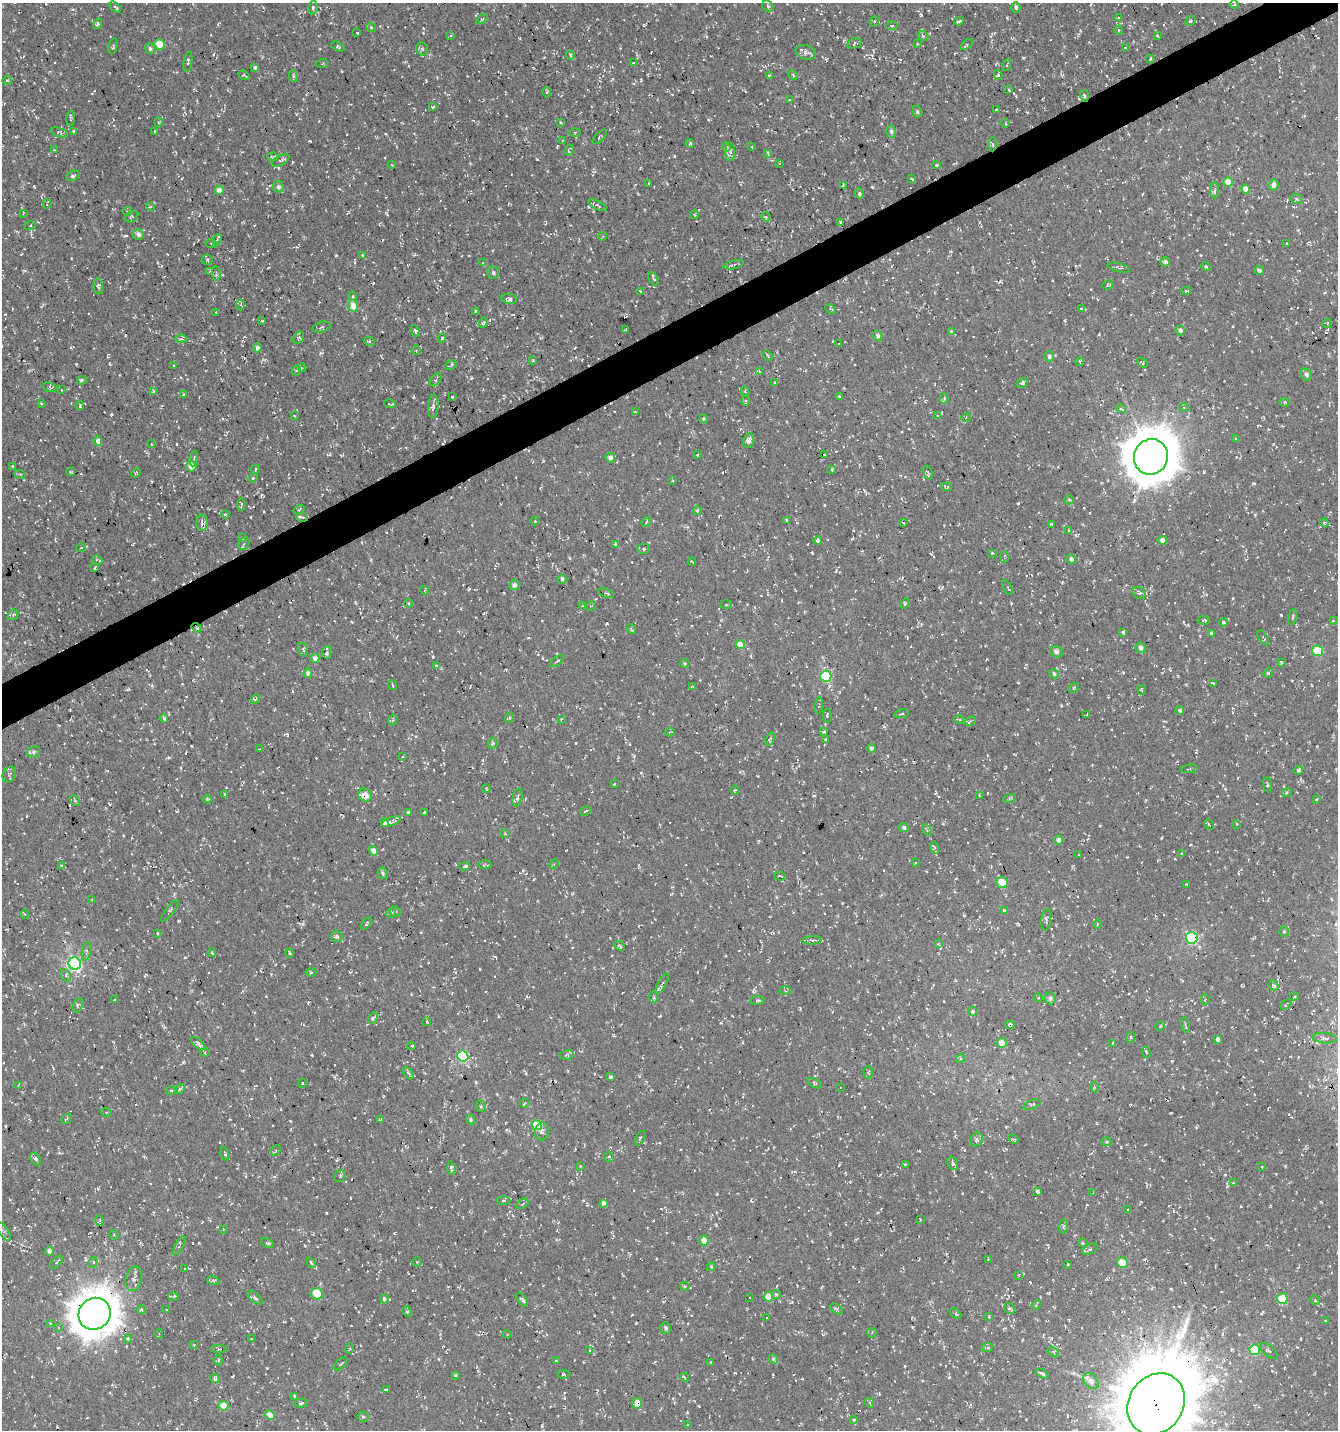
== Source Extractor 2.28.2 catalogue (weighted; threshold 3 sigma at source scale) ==
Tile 10 of 4 x 4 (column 2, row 3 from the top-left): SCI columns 1486-2821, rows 1429-2856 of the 5583 x 5711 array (HDU 1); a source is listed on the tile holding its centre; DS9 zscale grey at full resolution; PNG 1340 x 1432 px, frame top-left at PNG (2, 3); each listed source drawn as its Kron ellipse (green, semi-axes under 4 px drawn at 4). Shown black and unused: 3% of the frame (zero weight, under 3 of 5 exposures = <1% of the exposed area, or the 3 px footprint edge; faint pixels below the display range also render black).
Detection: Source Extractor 2.28.2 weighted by HDU 2 'WHT'; one run over the whole footprint, this tile lists its part. Background -0.0143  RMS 0.0038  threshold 0.0172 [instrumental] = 3 sigma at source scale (4.5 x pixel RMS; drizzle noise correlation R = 1.50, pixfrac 1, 0.0396/0.0396 arcsec/px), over >= 5 px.
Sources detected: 978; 92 cosmic-ray / hot-pixel residue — neither listed nor drawn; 4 inside a brighter listed object's ellipse — not listed separately; of the other 882, all 500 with FLUX_AUTO >= 0.395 (the completeness limit of this list) listed and drawn (382 fainter detections not listed), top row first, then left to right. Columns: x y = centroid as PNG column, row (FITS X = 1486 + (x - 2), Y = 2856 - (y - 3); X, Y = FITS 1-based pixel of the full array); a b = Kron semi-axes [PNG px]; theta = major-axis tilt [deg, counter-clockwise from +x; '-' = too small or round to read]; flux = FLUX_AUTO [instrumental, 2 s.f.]
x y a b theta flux
1234 5 4 3 - 0.42
768 6 6 5 - 0.65
115 7 7 3 -44 0.58
313 7 7 4 78 0.68
1016 7 5 4 - 0.77
1118 17 4 3 - 0.42
482 19 6 3 36 0.45
874 21 5 4 - 0.66
959 21 5 2 - 0.51
1190 21 5 4 - 0.52
97 24 5 4 - 0.61
892 25 6 4 -1 0.45
371 27 5 4 - 0.56
1119 30 4 4 - 0.42
357 32 3 2 - 0.43
1157 35 3 3 - 0.69
451 36 3 3 - 0.54
923 36 6 4 -40 0.58
855 43 7 5 15 0.73
159 44 5 5 - 5.9
917 44 3 3 - 0.4
967 45 7 3 37 0.47
113 46 8 3 78 0.49
338 46 7 4 -27 0.59
150 48 5 5 - 0.87
1125 48 3 3 - 0.55
422 49 6 6 - 0.76
806 52 10 7 -18 1.5
570 55 4 3 - 1.3
1150 59 4 3 - 0.54
188 62 10 4 80 0.83
634 63 3 3 - 0.91
322 64 6 3 20 0.4
1007 65 6 3 65 0.52
255 67 3 3 - 0.59
244 75 6 2 -32 0.42
793 75 5 3 - 0.46
998 75 5 4 - 0.72
293 76 6 3 -73 0.47
769 76 3 3 - 0.51
7 80 5 4 - 0.6
1009 90 3 2 - 0.4
546 92 5 3 - 0.45
1084 96 6 3 -73 0.51
789 100 4 3 - 0.49
433 107 3 3 - 0.54
996 110 3 2 - 0.4
917 112 6 4 -73 0.77
70 118 8 3 88 0.49
158 122 4 4 - 0.41
560 122 3 3 - 0.5
1005 123 5 3 - 0.4
73 131 4 3 - 0.4
155 131 3 3 - 0.52
891 131 6 5 - 0.85
59 132 9 4 -19 0.73
575 132 6 4 2 0.43
600 137 9 3 46 0.77
563 140 3 3 - 0.41
690 144 4 3 - 0.53
992 144 7 3 -89 0.52
726 147 4 3 - 2.5
752 147 3 3 - 1.7
54 150 3 2 - 0.5
569 150 5 2 - 0.48
730 152 9 4 90 1.4
768 153 3 3 - 1.4
273 157 5 4 - 0.46
281 160 10 4 29 0.94
780 163 3 3 - 0.45
391 165 4 3 - 0.4
936 165 4 3 - 0.43
73 176 7 5 26 0.8
911 179 3 2 - 0.71
1228 182 5 5 - 4.5
649 183 3 2 - 0.44
1274 185 5 5 - 2.2
843 186 3 3 - 0.42
278 187 6 5 - 1.2
1246 189 4 4 - 3
219 190 4 4 - 3.3
1215 190 8 4 89 0.79
859 193 5 4 - 0.74
1296 199 6 5 - 0.72
47 204 4 3 - 0.46
598 205 10 4 -26 0.82
150 207 4 3 - 0.41
127 211 4 3 - 0.52
23 213 4 3 - 0.42
694 215 4 4 - 0.47
131 217 7 5 29 0.88
766 217 5 4 - 0.47
840 222 3 3 - 6.9
30 226 6 4 20 0.63
138 234 6 5 - 1.4
603 236 4 3 - 0.4
217 240 6 3 62 0.6
1286 243 3 2 - 0.43
211 244 6 2 -10 0.42
362 256 3 3 - 0.62
207 260 5 5 - 0.64
1165 262 5 4 - 0.93
483 263 3 3 - 0.4
733 265 10 3 10 0.69
1206 266 5 3 - 0.46
1119 267 11 4 -13 0.92
1259 270 5 4 - 1
209 271 4 3 - 0.41
493 273 6 6 - 0.85
216 274 7 3 -85 0.64
653 279 7 4 -62 0.58
1108 285 5 4 - 0.47
98 286 8 4 -84 0.74
640 291 4 3 - 0.59
1186 291 5 3 - 0.54
353 296 5 4 - 0.69
509 299 8 5 -9 1.6
241 305 6 3 -90 0.63
353 306 6 5 - 3.7
830 309 5 3 - 0.48
1081 309 3 3 - 0.88
475 311 4 3 - 0.58
216 312 3 2 - 0.46
262 320 3 3 - 3.1
483 323 5 3 - 0.56
1327 323 5 4 - 0.52
322 327 9 5 16 0.86
626 330 3 2 - 0.4
1180 330 5 4 - 1.4
415 331 6 2 -67 0.47
951 332 4 3 - 0.63
878 336 5 4 - 1.3
299 338 6 4 60 0.66
442 338 4 4 - 0.51
181 339 6 4 1 0.67
369 341 6 4 -17 0.48
839 344 3 3 - 2.2
257 348 4 4 - 1.4
416 350 5 4 - 0.4
768 356 5 3 - 0.46
1049 356 5 5 - 0.99
533 360 3 3 - 0.45
1080 361 4 2 - 0.52
1142 362 6 4 -36 0.55
451 365 6 3 33 0.71
174 366 3 3 - 0.47
302 368 4 3 - 0.4
297 370 5 3 - 0.4
760 371 3 3 - 1.3
1306 375 6 5 - 1
82 380 5 3 - 0.56
436 380 7 5 51 0.8
775 383 3 3 - 0.62
1022 383 6 4 26 0.9
50 387 7 4 -16 0.62
61 390 3 2 - 0.42
153 391 4 3 - 0.59
745 391 4 3 - 0.41
183 395 4 3 - 0.58
839 396 3 3 - 0.55
452 397 3 3 - 0.52
944 398 5 4 - 0.51
745 401 5 3 - 0.42
1285 402 5 4 - 0.48
41 403 3 3 - 0.42
390 404 6 2 -16 0.42
80 405 4 3 - 0.62
433 406 11 5 86 1.1
1184 407 4 4 - 0.49
1121 409 4 3 - 0.61
635 412 4 3 - 0.44
294 416 4 3 - 0.43
937 416 4 3 - 0.58
966 417 4 4 - 0.4
703 419 4 3 - 0.66
1235 439 3 2 - 0.44
749 440 7 5 76 1.3
98 441 4 4 - 2.1
151 444 3 3 - 0.4
697 455 3 2 - 0.45
825 455 3 2 - 0.48
610 457 5 4 - 1.7
1151 457 18 17 - 1300
194 459 8 4 84 0.77
13 466 3 3 - 0.43
191 466 5 5 - 4
256 469 4 3 - 0.44
832 470 4 3 - 0.55
70 472 4 3 - 0.47
136 473 5 4 - 0.43
928 473 7 4 -74 0.68
20 474 6 3 -19 0.4
253 478 4 4 - 0.44
672 481 3 3 - 0.59
946 487 5 3 - 0.51
1069 500 5 4 - 0.45
241 504 6 3 85 0.8
299 510 6 3 33 0.43
697 510 4 3 - 0.56
225 514 4 4 - 0.49
302 517 5 4 - 0.65
787 520 3 3 - 0.46
535 521 4 3 - 0.45
646 522 5 4 - 0.5
903 522 3 2 - 0.41
202 523 8 5 89 1.4
1324 523 4 3 - 0.41
1052 524 4 3 - 0.66
1068 530 4 3 - 0.45
243 538 4 3 - 0.43
1162 540 4 4 - 1.9
818 541 4 3 - 0.87
244 543 7 5 66 0.76
615 544 4 3 - 0.44
81 548 5 3 - 0.4
644 549 6 5 - 0.66
992 553 3 3 - 0.58
1004 557 5 3 - 0.43
1071 559 5 5 - 0.92
97 560 5 3 - 0.86
692 562 4 2 - 0.48
94 568 3 3 - 1.4
562 579 5 4 - 0.88
514 585 5 5 - 1.3
1007 587 8 3 -60 0.6
425 590 4 3 - 0.44
606 593 8 3 -18 0.57
1139 593 7 5 -36 0.79
408 603 4 3 - 0.5
905 603 5 3 - 0.51
726 605 5 3 - 0.42
582 606 4 3 - 0.41
591 606 5 4 - 0.43
13 615 6 4 44 0.63
1293 617 8 3 78 0.48
1204 620 6 4 -7 0.78
1333 621 3 3 - 0.43
1224 622 4 3 - 0.57
197 628 5 3 - 0.58
631 629 5 3 - 0.48
1123 632 4 3 - 7
1211 633 4 3 - 0.49
1263 638 8 3 -58 0.51
740 645 4 4 - 6.5
1141 648 5 5 - 1.7
303 650 7 4 -73 0.68
1317 651 5 5 - 13
327 652 6 4 89 0.67
1056 652 6 5 - 1.2
315 658 4 4 - 2.3
557 661 8 3 36 0.58
685 663 4 4 - 0.41
1281 663 4 3 - 0.47
436 666 4 3 - 0.64
308 673 5 4 - 1
1268 673 5 4 - 0.53
1054 674 5 4 - 0.67
826 676 5 5 - 19
1213 684 4 3 - 1.4
392 685 5 2 - 0.41
692 686 4 4 - 0.55
1073 688 5 4 - 0.48
1142 690 5 4 - 0.45
255 699 5 3 - 0.69
819 705 8 3 81 0.55
1180 711 4 4 - 0.87
902 714 7 3 9 0.48
1087 714 4 2 - 0.44
827 715 7 4 -88 0.6
164 718 4 3 - 1.2
509 718 5 3 - 0.43
561 719 4 2 - 0.41
959 719 5 3 - 0.44
393 720 5 4 - 0.54
970 721 5 4 - 0.61
670 732 5 2 - 0.44
824 732 4 3 - 0.4
770 739 6 3 70 0.74
826 739 4 3 - 0.44
493 743 5 5 - 0.54
871 748 5 4 - 0.92
259 749 3 2 - 0.49
33 752 7 5 15 0.88
403 757 3 2 - 0.43
1189 769 8 2 5 0.4
1298 770 5 3 - 0.67
9 774 8 6 68 0.96
614 784 3 2 - 0.41
1267 785 8 3 -82 0.48
486 789 4 3 - 0.4
735 790 4 3 - 0.59
1287 792 5 3 - 0.44
225 794 4 3 - 0.44
365 795 7 6 - 3.7
980 796 4 3 - 0.76
517 798 9 5 77 0.79
207 799 4 3 - 0.48
1009 799 6 4 19 0.55
1316 799 4 3 - 0.46
75 801 6 4 -52 0.63
586 811 5 3 - 0.55
408 812 3 3 - 14
424 812 3 2 - 0.62
391 822 10 4 20 1.1
384 823 4 4 - 2
1209 824 5 3 - 0.42
1237 824 4 4 - 0.54
904 828 5 4 - 1
927 830 6 4 -62 0.58
505 834 4 4 - 0.41
1059 840 4 4 - 2.1
935 848 6 4 -72 1.3
374 851 5 4 - 3.2
1182 853 4 3 - 0.4
1079 855 4 3 - 0.41
915 863 3 3 - 0.43
485 864 7 4 0 0.5
554 864 5 4 - 0.43
61 865 3 3 - 0.41
465 866 5 3 - 0.9
383 873 6 5 - 0.63
780 876 5 3 - 0.51
1002 882 6 5 - 5.4
1187 884 4 2 - 0.42
92 900 3 2 - 0.41
170 911 13 3 52 0.64
395 911 5 5 - 0.82
1004 911 3 3 - 4.1
391 913 5 4 - 0.77
25 914 4 4 - 0.4
1046 920 11 5 85 1.1
367 923 7 3 52 0.72
1097 924 4 3 - 0.42
1284 931 5 4 - 0.49
157 933 3 2 - 0.4
337 936 6 5 - 0.98
1192 938 6 5 - 38
813 940 9 4 4 1.1
938 944 4 4 - 0.48
620 946 6 3 -43 0.67
87 951 9 4 78 0.8
212 953 4 3 - 0.48
290 953 4 3 - 0.43
75 964 6 6 - 62
311 973 5 3 - 0.46
66 975 6 5 - 0.74
662 984 11 3 62 0.83
1274 985 5 4 - 0.77
785 991 5 4 - 0.6
654 997 6 4 87 0.59
1294 997 4 3 - 0.42
1038 998 4 4 - 0.52
1050 998 6 5 - 1.1
1205 999 5 4 - 0.5
114 1000 3 2 - 0.43
757 1000 7 3 8 0.53
78 1005 7 4 71 0.71
1285 1005 5 3 - 0.53
973 1011 5 4 - 0.73
373 1018 6 4 60 0.62
427 1022 4 3 - 0.45
1010 1025 4 3 - 0.62
1185 1025 8 2 -75 0.47
1160 1026 5 4 - 0.44
1131 1037 5 4 - 0.73
1324 1038 12 5 -5 1.3
1218 1039 3 3 - 8.8
198 1043 8 4 -41 1.3
1002 1043 5 5 - 3.3
1113 1044 4 3 - 1
412 1046 3 3 - 0.56
1146 1052 5 3 - 0.63
205 1053 4 3 - 0.41
567 1055 7 4 10 0.6
463 1056 5 5 - 36
961 1058 5 4 - 0.54
868 1072 6 4 -87 0.63
409 1073 7 4 -51 0.67
611 1077 4 4 - 0.72
302 1083 4 4 - 0.54
815 1083 8 4 -27 0.59
18 1085 3 3 - 0.43
841 1087 3 2 - 0.65
1094 1087 5 3 - 0.4
180 1089 5 4 - 0.61
171 1091 5 3 - 0.43
524 1103 5 3 - 0.56
1032 1105 9 4 19 0.73
481 1106 6 4 -70 0.62
106 1112 5 3 - 0.41
66 1119 6 2 43 0.57
470 1119 5 4 - 0.65
380 1120 3 3 - 0.44
537 1125 5 5 - 17
542 1131 9 6 80 1.3
640 1138 8 3 61 0.62
1013 1139 5 3 - 0.58
977 1140 7 5 57 0.94
1107 1142 5 4 - 0.44
276 1150 5 4 - 0.55
225 1154 7 3 -74 0.51
609 1157 5 4 - 0.82
35 1159 7 4 -58 0.94
953 1163 7 5 -70 1.3
905 1164 3 2 - 0.43
580 1166 3 3 - 0.4
1262 1167 3 2 - 0.48
451 1168 7 4 -82 0.84
340 1176 6 5 - 0.6
1233 1183 4 3 - 0.45
1037 1191 4 4 - 0.79
1093 1193 4 3 - 0.44
503 1201 7 3 1 0.57
603 1203 3 3 - 14
522 1204 7 3 34 0.68
1128 1210 3 3 - 0.94
920 1219 3 2 - 0.42
100 1221 5 3 - 0.52
1063 1226 7 3 80 0.65
223 1229 3 3 - 0.41
4 1232 11 4 -55 0.94
114 1235 5 4 - 0.41
704 1241 5 4 - 4.1
267 1243 7 4 -25 0.59
1083 1243 4 3 - 0.45
179 1246 10 3 62 0.7
1090 1249 8 4 25 0.76
49 1251 4 4 - 1.7
988 1260 4 2 - 0.44
56 1262 8 4 46 0.6
93 1262 5 4 - 0.53
417 1262 4 4 - 0.46
311 1263 5 4 - 0.75
1122 1263 5 5 - 9.1
1068 1264 3 2 - 0.41
711 1267 4 4 - 0.44
185 1269 4 3 - 0.43
1019 1275 4 3 - 0.43
134 1279 12 8 77 2
213 1280 6 4 -19 0.46
685 1286 4 4 - 0.46
317 1294 6 5 - 7.6
776 1294 5 4 - 0.69
173 1297 5 3 - 0.52
750 1297 3 3 - 8.7
768 1297 4 4 - 5.1
255 1298 9 4 -39 0.9
384 1299 5 4 - 0.77
1282 1299 5 5 - 11
522 1300 8 4 -54 0.79
1315 1300 5 4 - 0.53
1036 1305 5 4 - 0.43
166 1309 3 2 - 0.41
837 1309 7 4 -37 0.68
1010 1309 6 5 - 0.77
142 1310 4 4 - 0.79
407 1312 6 4 -63 0.53
95 1314 16 15 - 850
956 1314 7 4 -40 0.61
989 1316 4 3 - 0.45
767 1318 3 2 - 0.45
1325 1321 4 3 - 0.42
51 1324 4 3 - 0.5
58 1328 3 3 - 0.89
665 1328 6 5 - 0.83
872 1333 5 4 - 0.56
159 1334 5 2 - 0.42
507 1334 4 3 - 0.43
128 1339 4 4 - 0.62
252 1339 3 3 - 0.4
194 1345 3 3 - 0.4
987 1348 6 4 19 0.51
219 1349 8 4 0 0.57
350 1349 5 4 - 0.53
590 1350 4 3 - 0.5
1255 1350 5 5 - 19
1269 1351 10 5 -38 1.1
1053 1352 6 4 -29 0.55
773 1359 5 4 - 0.51
218 1360 5 3 - 0.7
556 1361 3 3 - 0.43
710 1362 4 3 - 1
341 1364 8 2 44 0.4
563 1374 6 4 1 0.43
1042 1374 7 3 -27 0.76
455 1375 4 3 - 0.48
684 1377 4 3 - 0.51
215 1379 5 4 - 0.95
1091 1381 9 6 -46 3.1
386 1389 3 2 - 0.42
295 1396 3 3 - 0.52
301 1403 7 3 2 0.78
637 1403 5 5 - 4.2
870 1403 5 3 - 0.41
1156 1404 32 27 56 4900
223 1406 5 5 - 6.3
270 1415 5 4 - 3.2
363 1417 5 5 - 0.57
853 1420 4 3 - 1.9
688 1425 3 3 - 0.61
Overlapping masked pixels (flux is a lower limit): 12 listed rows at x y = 1084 96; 891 131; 1151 457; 302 517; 197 628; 365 795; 1192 938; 1010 1025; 4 1232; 95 1314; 637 1403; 1156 1404
Isophote crosses this tile's border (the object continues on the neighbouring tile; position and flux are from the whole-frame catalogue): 2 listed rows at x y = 1234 5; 1156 1404
Unlisted compact peaks at least as high as the median listed source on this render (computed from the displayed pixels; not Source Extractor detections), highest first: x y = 872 187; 1023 58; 126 236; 1065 320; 471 378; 192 746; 321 353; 708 120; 717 1194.